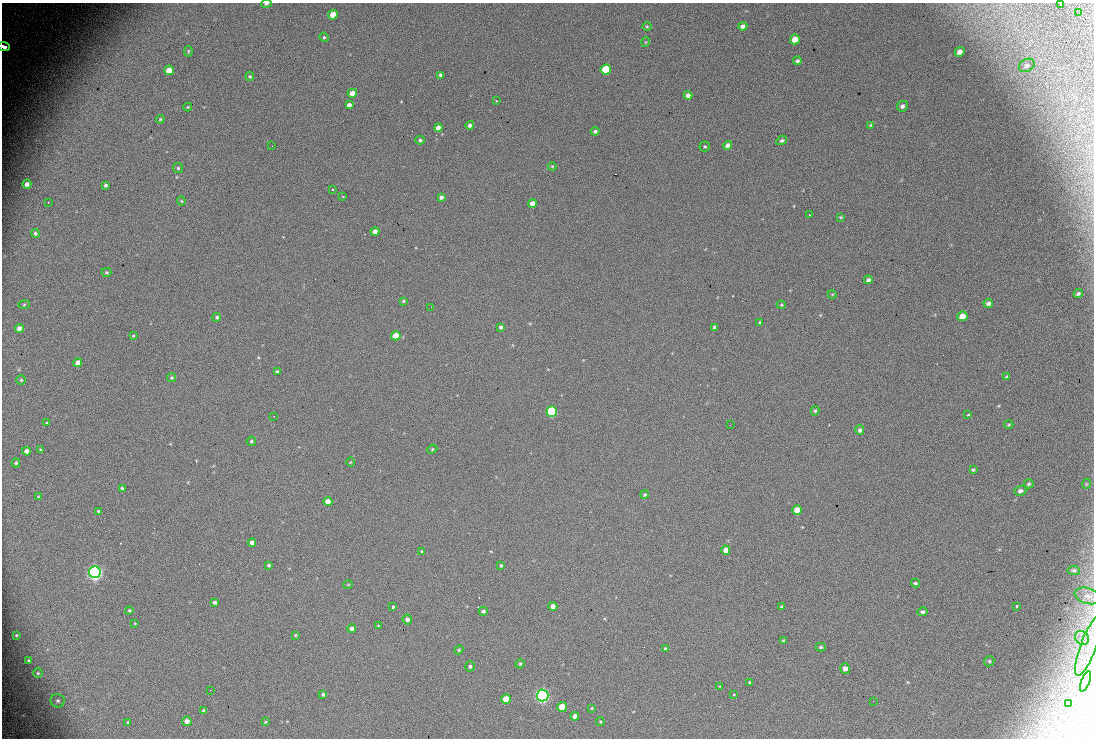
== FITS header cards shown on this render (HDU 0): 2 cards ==
NAXIS1  =                 1092
NAXIS2  =                  736

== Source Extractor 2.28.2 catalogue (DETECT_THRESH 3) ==
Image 1092 x 736 px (HDU 0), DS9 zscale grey, 1 PNG px = 1 image px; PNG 1096 x 740 px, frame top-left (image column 1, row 736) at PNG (2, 3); each listed source drawn as its Kron ellipse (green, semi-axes under 4 px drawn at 4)
Background 867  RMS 25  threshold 75.3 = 3 sigma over >= 5 px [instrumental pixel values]
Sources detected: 149; all 149 listed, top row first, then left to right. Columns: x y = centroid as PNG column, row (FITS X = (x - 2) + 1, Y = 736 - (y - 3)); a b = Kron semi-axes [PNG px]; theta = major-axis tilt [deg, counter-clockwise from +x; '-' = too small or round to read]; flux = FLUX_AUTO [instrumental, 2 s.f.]
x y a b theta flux
266 4 5 3 - 2700
1061 5 3 3 - 3200
1079 13 2 2 - 790
333 15 5 5 - 26000
647 26 5 3 - 1600
743 26 4 4 - 5700
324 37 5 4 - 2200
795 39 5 5 - 19000
646 42 5 3 - 1200
4 47 6 4 -21 26000
188 51 5 4 - 1900
960 52 5 4 - 6900
797 61 4 4 - 3500
1027 65 8 6 31 4200
606 69 5 5 - 120000
169 70 5 4 - 22000
440 75 4 3 - 3500
250 76 5 4 - 2000
352 93 5 4 - 13000
688 95 4 4 - 7300
497 101 3 2 - 2800
349 105 4 4 - 6200
902 106 6 5 - 4800
188 107 4 4 - 1700
160 119 4 3 - 1900
470 125 4 4 - 4300
871 125 4 3 - 1800
438 128 4 4 - 9800
595 131 4 3 - 3900
420 140 4 4 - 3200
782 140 6 4 30 3000
728 145 4 4 - 8100
272 146 2 2 - 1200
705 146 5 5 - 2400
552 166 4 4 - 1700
178 168 5 5 - 2600
27 184 5 4 - 6400
105 185 3 3 - 3200
332 189 3 2 - 1700
343 196 3 2 - 6500
441 197 4 4 - 5600
181 201 4 4 - 1800
48 202 2 2 - 21000
532 203 4 4 - 16000
809 215 2 2 - 1000
840 217 4 3 - 1500
375 231 4 4 - 9200
35 233 4 4 - 2500
107 272 5 3 - 1900
868 280 4 4 - 5300
832 294 4 3 - 1200
1078 294 5 3 - 3100
403 301 4 3 - 2100
988 303 5 4 - 5000
24 305 6 4 2 1800
781 305 4 3 - 1800
431 307 2 2 - 2700
962 316 5 4 - 18000
217 317 4 4 - 3200
760 323 4 3 - 2400
501 327 4 4 - 3100
715 327 3 3 - 4100
19 328 4 4 - 9200
133 336 3 3 - 1500
396 336 5 4 - 30000
78 363 4 4 - 10000
277 372 4 3 - 2500
1007 377 4 4 - 2200
171 378 4 4 - 2200
21 380 5 4 - 2100
815 411 5 4 - 2600
552 412 5 5 - 200000
968 415 3 2 - 1500
274 416 2 2 - 920
47 423 3 3 - 1800
730 425 2 2 - 2600
1009 425 5 3 - 1800
860 430 5 4 - 3900
251 441 5 4 - 2900
40 449 3 3 - 2200
432 449 5 4 - 2100
26 451 4 4 - 6300
350 462 4 3 - 1300
16 463 4 4 - 2400
973 470 4 3 - 2100
1029 484 5 4 - 2600
1086 484 5 3 - 1400
122 488 3 3 - 2500
1020 491 6 5 - 4600
645 495 4 4 - 2600
38 497 4 2 - 1200
328 502 4 4 - 17000
797 510 5 4 - 27000
98 511 4 3 - 2000
252 543 4 4 - 8800
726 550 4 4 - 12000
422 551 4 3 - 1900
269 565 4 3 - 2400
501 565 3 3 - 2000
1074 570 6 4 -4 2900
95 572 6 6 - 900000
915 583 4 3 - 2400
348 585 5 3 - 1300
1088 596 13 8 -16 11000
215 602 4 3 - 3700
553 606 4 4 - 13000
1016 606 3 3 - 4800
393 607 4 3 - 16000
782 607 3 3 - 2800
129 610 4 4 - 1900
483 611 4 4 - 4300
922 612 5 4 - 4100
407 619 5 5 - 5800
135 623 3 2 - 1100
378 626 3 3 - 1600
352 629 4 4 - 6000
16 635 3 2 - 1400
295 635 4 3 - 1800
1082 638 7 6 - 7600
783 641 3 3 - 1700
1089 646 32 8 69 32000
821 647 5 4 - 2500
665 648 4 3 - 2100
459 650 4 4 - 2000
29 661 4 3 - 3300
989 661 5 4 - 2300
520 664 5 4 - 2200
470 666 5 5 - 3400
845 669 5 4 - 12000
38 673 5 5 - 2400
1085 681 11 3 69 5500
750 682 4 3 - 1900
719 686 3 2 - 3300
210 690 2 2 - 1000
323 694 3 3 - 2600
734 694 3 2 - 2100
543 695 6 6 - 780000
506 699 5 5 - 41000
58 701 7 6 - 4700
873 701 2 2 - 1000
1068 704 3 2 - 2600
562 707 5 5 - 45000
592 708 4 3 - 1600
204 711 4 4 - 6300
575 716 4 4 - 11000
187 721 5 4 - 10000
128 722 3 2 - 1300
265 722 4 3 - 1800
600 722 4 3 - 1800
At the frame edge (FLAGS 8, measured only in part): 4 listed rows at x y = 266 4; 1061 5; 4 47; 1089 646